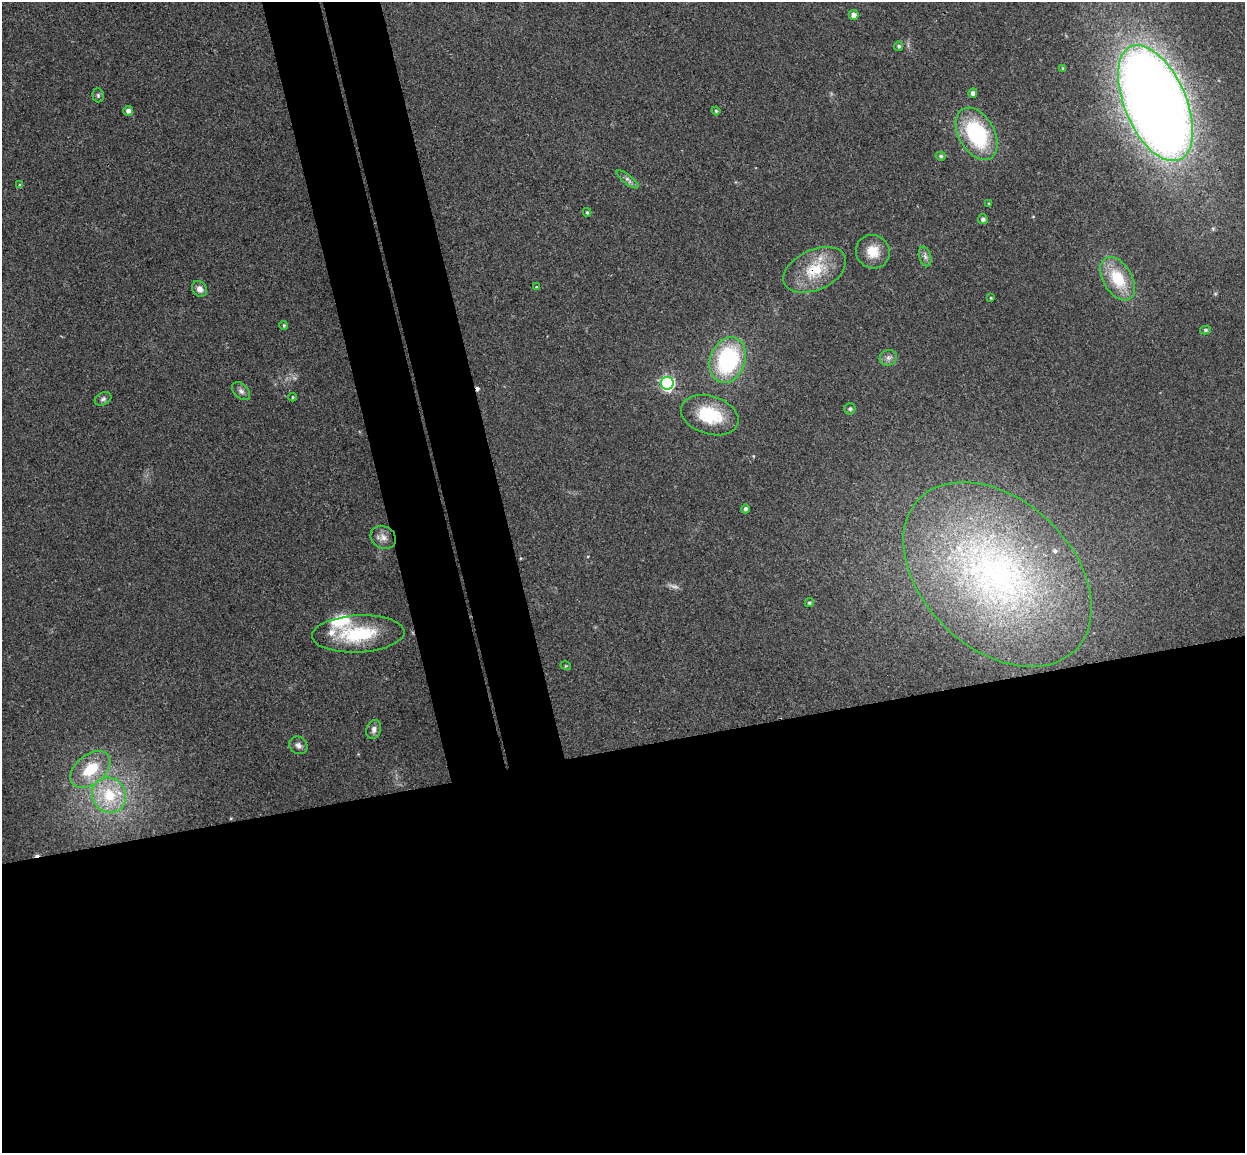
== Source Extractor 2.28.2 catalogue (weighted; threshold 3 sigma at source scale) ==
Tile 15 of 4 x 4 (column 3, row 4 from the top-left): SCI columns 2544-3786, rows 154-1304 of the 5085 x 5029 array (HDU 1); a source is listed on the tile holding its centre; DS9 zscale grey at full resolution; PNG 1247 x 1155 px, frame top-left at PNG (2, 2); each listed source drawn as its Kron ellipse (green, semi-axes under 4 px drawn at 4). Shown black and unused: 41% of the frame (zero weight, under 3 of 4 exposures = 5% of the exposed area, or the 3 px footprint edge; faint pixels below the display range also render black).
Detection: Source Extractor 2.28.2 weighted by HDU 2 'WHT'; one run over the whole footprint, this tile lists its part. Background 0.0705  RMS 0.0076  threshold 0.0343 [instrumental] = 3 sigma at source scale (4.5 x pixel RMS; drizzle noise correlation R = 1.50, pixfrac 1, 0.05/0.05 arcsec/px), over >= 5 px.
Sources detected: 50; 1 too faint to see at this stretch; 2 cosmic-ray / hot-pixel residue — neither listed nor drawn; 5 inside a brighter listed object's ellipse — not listed separately; the other 42 listed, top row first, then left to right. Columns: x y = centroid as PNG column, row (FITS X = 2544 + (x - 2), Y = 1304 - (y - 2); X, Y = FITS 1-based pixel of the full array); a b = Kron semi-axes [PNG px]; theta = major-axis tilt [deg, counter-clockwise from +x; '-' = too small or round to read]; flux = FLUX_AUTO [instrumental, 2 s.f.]
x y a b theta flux
854 15 5 5 - 4.1
899 46 4 4 - 1.6
1063 68 4 3 - 0.88
973 93 4 4 - 3
98 95 7 5 -88 1.5
1155 103 62 31 -67 1400
128 111 5 5 - 3.3
716 111 4 4 - 1
977 134 28 18 -60 69
941 156 5 4 - 1.3
628 179 13 4 -38 2.7
20 185 4 4 - 1.4
989 203 4 3 - 0.71
587 212 4 3 - 1
983 219 5 5 - 2
873 252 17 16 - 14
925 256 10 6 -74 2.8
815 270 33 20 25 31
1118 279 24 14 -59 29
536 287 3 3 - 0.53
199 289 8 7 - 4.2
991 298 4 3 - 0.65
284 325 4 4 - 1.1
1205 330 5 4 - 1.1
888 358 9 7 18 3
728 360 23 17 69 80
667 383 6 6 - 150
241 391 10 7 -44 2.9
292 397 4 3 - 0.8
103 399 9 6 28 2
850 409 5 5 - 1.4
710 415 29 19 -18 34
745 509 4 4 - 1.8
383 537 13 11 -29 5.1
997 574 109 74 -43 310
809 603 5 4 - 1.2
358 634 46 18 3 45
566 666 5 3 - 0.7
374 729 10 7 71 3.5
298 745 9 8 - 3.1
90 769 23 14 40 27
109 795 18 16 -64 30
Overlapping masked pixels (flux is a lower limit): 1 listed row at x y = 815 270